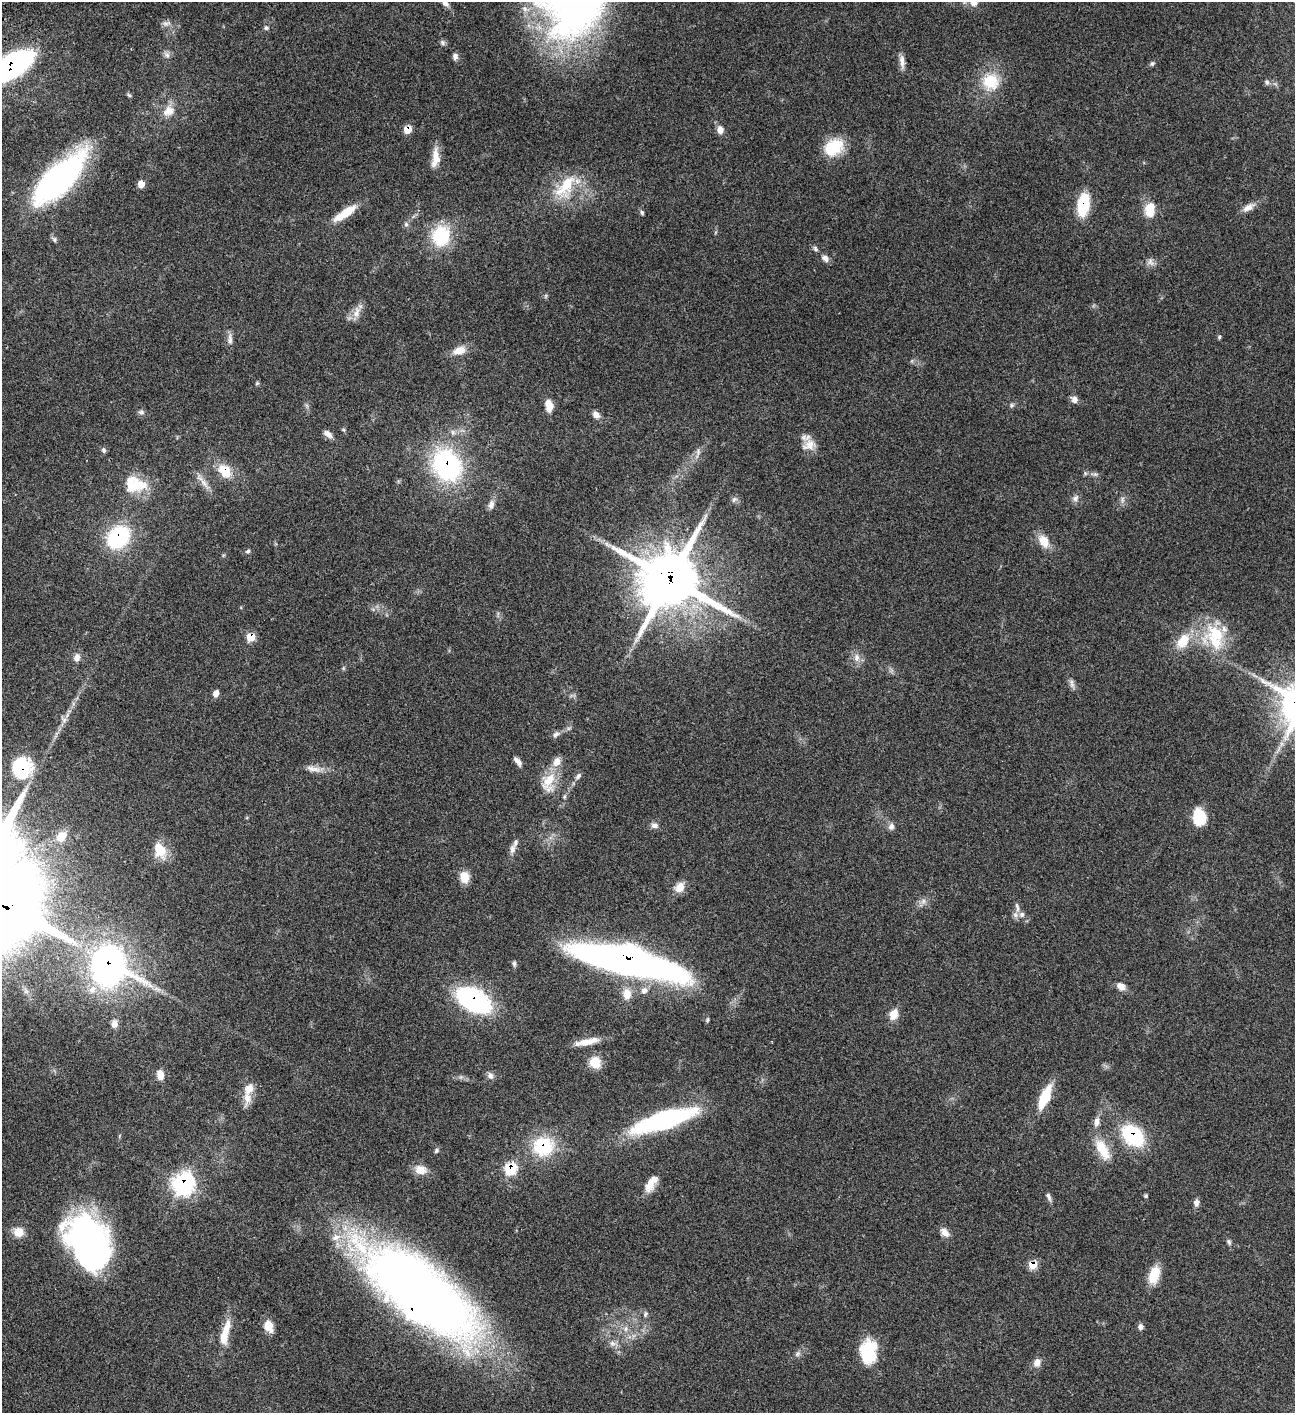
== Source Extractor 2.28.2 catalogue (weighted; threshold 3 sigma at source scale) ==
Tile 11 of 4 x 4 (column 3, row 3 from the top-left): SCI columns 3091-4383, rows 1612-3022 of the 6051 x 6049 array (HDU 1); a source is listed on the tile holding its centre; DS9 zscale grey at full resolution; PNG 1297 x 1415 px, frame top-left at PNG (2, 2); no overlay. Shown black and unused: <1% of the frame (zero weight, under 3 of 4 exposures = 13% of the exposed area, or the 3 px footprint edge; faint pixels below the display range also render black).
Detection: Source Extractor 2.28.2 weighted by HDU 2 'WHT'; one run over the whole footprint, this tile lists its part. Background 0.0627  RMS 0.0058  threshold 0.0262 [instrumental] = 3 sigma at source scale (4.5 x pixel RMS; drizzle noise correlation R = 1.50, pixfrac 1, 0.05/0.05 arcsec/px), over >= 5 px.
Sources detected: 144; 1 too faint to see at this stretch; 1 inside a brighter object's white glare — not listed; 12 inside a brighter listed object's ellipse — not listed separately; the other 130 listed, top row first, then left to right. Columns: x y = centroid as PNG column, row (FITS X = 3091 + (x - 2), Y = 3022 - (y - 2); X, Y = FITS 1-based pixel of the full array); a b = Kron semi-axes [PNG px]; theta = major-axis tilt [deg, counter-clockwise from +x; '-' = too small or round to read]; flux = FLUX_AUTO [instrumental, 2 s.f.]
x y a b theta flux
445 3 10 7 -42 2.3
974 3 9 8 - 4.2
582 13 32 20 62 30
166 23 12 7 14 2.3
266 28 7 6 - 1.2
443 43 8 7 - 1.4
167 55 9 7 -45 2
455 56 8 7 - 2
902 62 19 6 -84 3.5
1152 63 6 5 - 0.99
11 66 39 16 33 150
991 82 23 22 - 17
1267 82 7 6 - 1.2
129 95 7 4 -44 0.81
169 111 16 13 30 6.4
407 129 6 6 - 8.9
720 130 9 8 - 3.5
833 147 24 18 32 18
435 158 25 9 84 7
59 179 60 23 45 140
141 184 6 6 - 5.3
565 187 39 19 56 22
1083 204 20 10 82 27
1248 207 18 8 30 4.1
1150 209 17 11 82 10
642 212 6 4 -54 0.98
345 213 32 9 33 12
406 224 7 6 - 1.3
441 236 22 19 78 30
54 239 8 5 -74 1.2
815 249 9 5 -47 1.2
825 258 10 7 -46 2.5
1150 262 13 7 -68 2.4
545 296 6 4 71 0.72
357 312 19 9 70 4.9
1219 337 5 4 - 0.73
230 339 16 6 89 2.7
459 350 17 10 19 6.3
257 383 5 5 - 0.73
1074 399 9 8 - 2.5
549 405 15 9 -82 5.4
1011 405 6 5 - 1
141 412 9 5 -8 1.4
596 415 10 7 -52 2.9
328 434 12 7 -37 3.1
809 445 17 12 27 6.3
104 450 7 6 - 1.3
698 452 9 5 -90 1.8
447 465 28 23 -56 89
225 471 15 11 -49 12
1085 473 6 4 -49 0.9
1095 474 6 6 - 1.2
204 483 13 6 -53 3.5
135 485 32 18 8 16
1075 498 10 7 52 2.2
734 499 9 6 49 1.6
491 505 11 7 74 2.9
118 537 21 17 44 53
1044 541 17 11 -57 7.8
248 551 7 5 24 1
670 579 22 20 -15 2700
1216 633 38 28 17 28
251 637 7 6 - 10
857 657 12 8 -90 3.7
77 658 10 8 81 3.2
1072 683 13 5 -73 2.1
216 693 8 6 69 2.8
64 720 9 7 -45 1.9
556 734 10 6 34 1.9
517 761 13 6 -52 2.5
21 768 20 18 -83 39
315 769 16 8 -11 4.3
578 776 9 6 58 1.6
548 782 28 16 74 13
564 796 7 4 71 0.99
1199 817 16 12 -78 18
654 825 10 7 -7 2.2
891 826 9 8 - 2.3
61 836 16 12 53 6.6
512 849 13 7 77 2.9
160 850 19 13 -69 12
464 877 12 9 -80 8
679 887 14 11 53 5.2
923 901 9 6 69 2.2
1017 907 14 5 -77 2
629 961 88 19 -13 420
514 964 7 5 -82 1.2
109 966 37 32 -51 190
1121 986 11 8 -34 3.6
644 990 10 8 16 2.9
627 994 14 10 -85 6.4
474 1000 31 18 -35 87
894 1014 15 11 69 5.5
707 1020 6 4 76 0.86
114 1024 11 8 79 3.3
587 1042 29 7 12 7.8
595 1062 12 12 - 8.8
160 1075 9 7 -78 5.9
490 1075 10 8 -67 2.1
1045 1097 25 9 66 19
247 1098 19 11 86 6.2
664 1120 60 15 17 100
1097 1122 14 8 79 3.3
1133 1135 22 15 -41 43
543 1146 22 20 11 32
1102 1149 30 13 -62 13
436 1150 7 5 51 0.98
511 1168 8 7 - 30
420 1170 15 11 -12 6.2
183 1183 10 9 - 220
651 1184 23 10 57 7.3
1049 1196 12 5 -67 1.6
1146 1196 5 4 - 0.8
1196 1203 10 6 -87 2.4
19 1232 12 11 - 6.6
945 1232 13 8 -47 3.7
1229 1242 9 5 -67 1.2
89 1243 53 35 -63 190
1033 1265 8 6 14 9.8
1154 1275 18 10 74 13
418 1291 122 45 -38 550
645 1314 8 6 65 1.3
268 1326 11 8 -70 7.6
1140 1327 8 7 - 1.9
625 1329 8 5 74 1.9
224 1337 20 10 88 7.7
612 1343 8 8 - 2.3
868 1351 26 17 87 23
798 1354 9 6 43 1.7
1037 1362 11 9 71 3.5
Overlapping masked pixels (flux is a lower limit): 18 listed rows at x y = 11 66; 407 129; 1083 204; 447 465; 225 471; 118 537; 670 579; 251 637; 21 768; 629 961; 109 966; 474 1000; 1133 1135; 543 1146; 511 1168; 183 1183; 1033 1265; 418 1291
Isophote crosses this tile's border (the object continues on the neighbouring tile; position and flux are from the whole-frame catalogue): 4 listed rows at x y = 445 3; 974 3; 11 66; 59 179